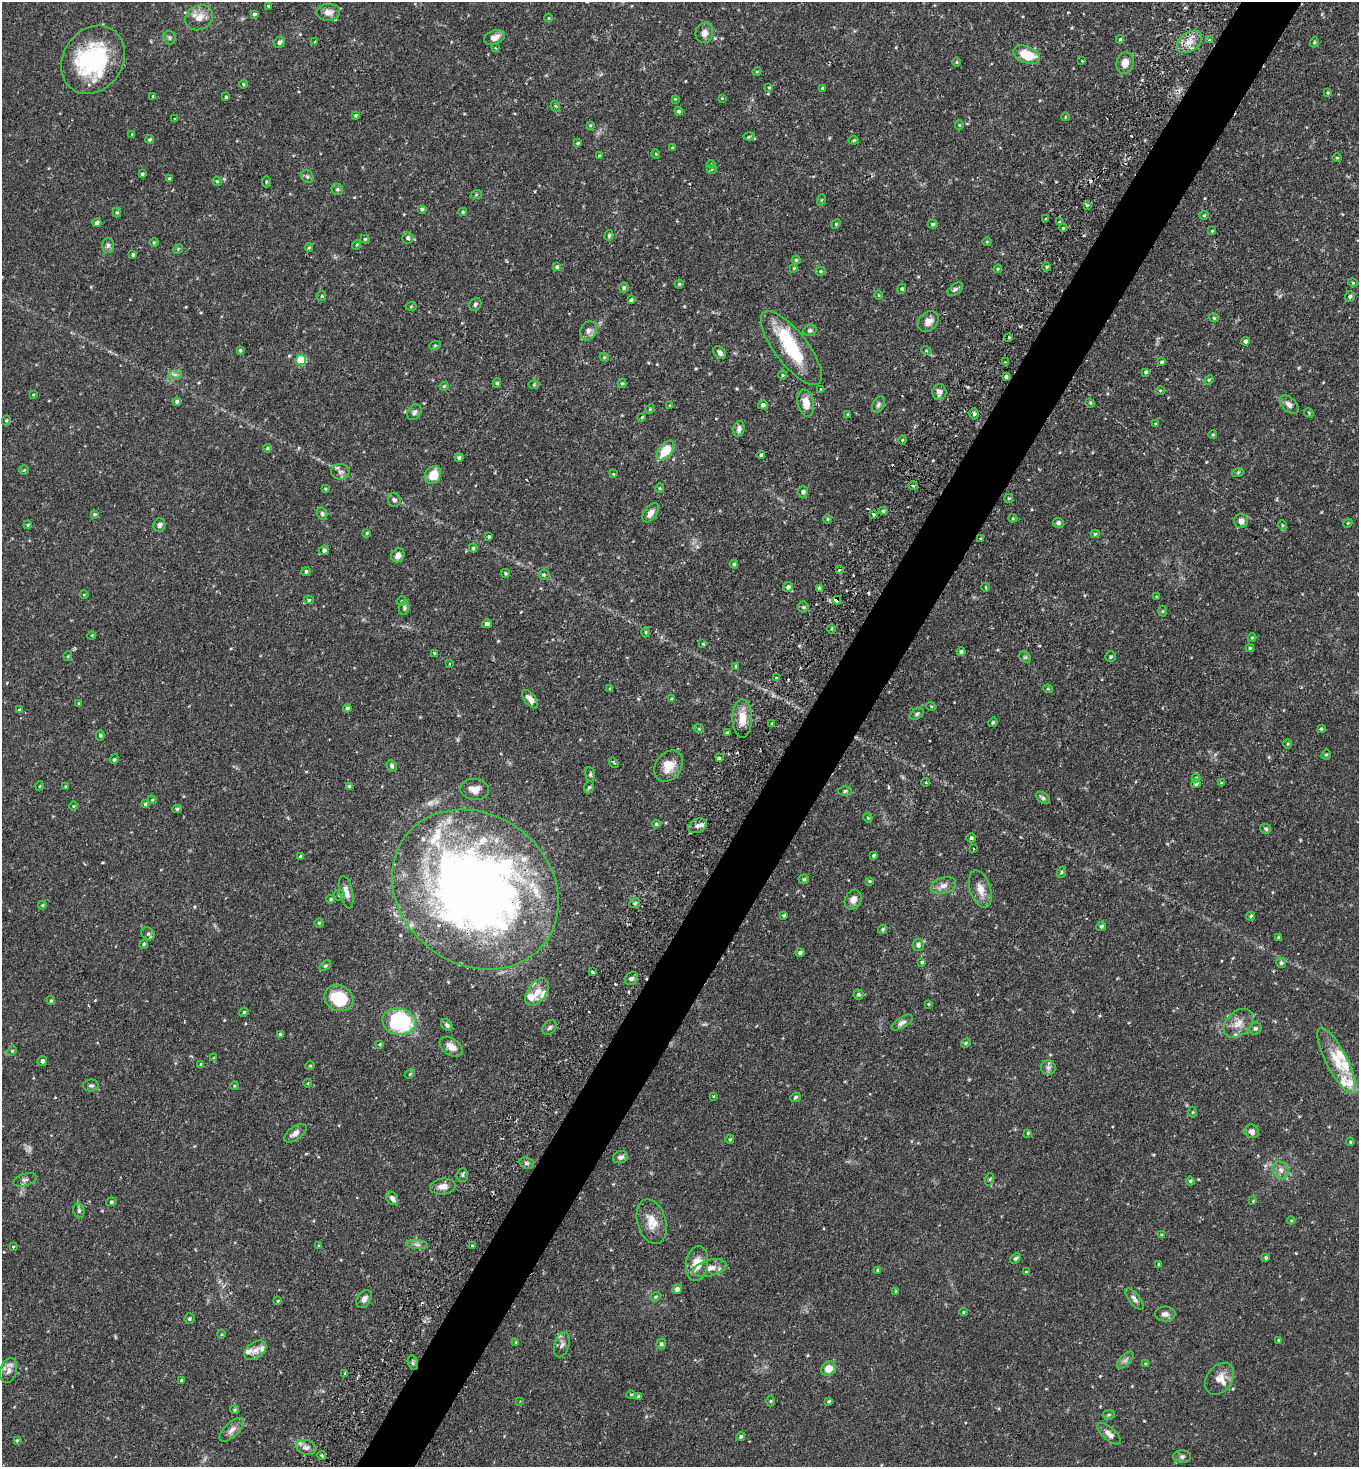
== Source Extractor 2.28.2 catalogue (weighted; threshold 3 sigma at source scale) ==
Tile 10 of 4 x 4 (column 2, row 3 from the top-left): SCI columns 1697-3053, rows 1473-2937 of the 5925 x 5903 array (HDU 1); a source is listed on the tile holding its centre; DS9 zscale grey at full resolution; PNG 1361 x 1469 px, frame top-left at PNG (2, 2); each listed source drawn as its Kron ellipse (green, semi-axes under 4 px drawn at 4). Shown black and unused: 4% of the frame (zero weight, under 2 of 3 exposures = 3% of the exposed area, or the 3 px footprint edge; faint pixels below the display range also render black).
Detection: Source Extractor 2.28.2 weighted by HDU 2 'WHT'; one run over the whole footprint, this tile lists its part. Background 0.0863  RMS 0.0053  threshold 0.0237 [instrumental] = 3 sigma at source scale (4.5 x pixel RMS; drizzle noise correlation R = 1.50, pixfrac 1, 0.05/0.05 arcsec/px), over >= 5 px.
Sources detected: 406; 1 too faint to see at this stretch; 1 inside a brighter object's white glare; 8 cosmic-ray / hot-pixel residue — neither listed nor drawn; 18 inside a brighter listed object's ellipse — not listed separately; the other 378 listed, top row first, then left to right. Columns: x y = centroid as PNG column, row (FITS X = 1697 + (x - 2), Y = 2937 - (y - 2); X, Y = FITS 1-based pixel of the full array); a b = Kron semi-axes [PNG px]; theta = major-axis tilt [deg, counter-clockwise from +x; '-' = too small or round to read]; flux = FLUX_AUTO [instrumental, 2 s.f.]
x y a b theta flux
268 6 3 3 - 1.1
328 12 12 8 4 3.6
254 14 4 3 - 0.88
199 18 14 12 29 5.7
548 18 4 3 - 0.36
704 33 10 9 - 2.9
170 37 7 6 - 0.92
494 37 10 6 21 3.2
1120 39 4 3 - 0.62
1209 39 3 3 - 0.72
279 42 6 5 - 1.2
315 42 3 3 - 1.6
1189 42 14 9 37 5.6
1314 42 5 4 - 0.67
495 48 4 3 - 0.63
1026 55 14 8 -22 14
93 60 36 29 56 58
1082 61 3 2 - 0.57
957 62 4 3 - 0.42
1125 63 11 8 73 4.4
757 71 5 3 - 0.49
243 84 4 3 - 0.46
769 87 3 3 - 0.57
822 88 3 3 - 0.49
1328 93 4 3 - 0.56
153 96 4 3 - 0.71
226 97 3 3 - 0.53
722 98 4 4 - 0.43
675 99 4 3 - 0.44
555 106 5 3 - 0.51
679 111 4 4 - 0.98
355 116 4 4 - 0.74
1065 117 4 3 - 0.37
174 119 3 2 - 0.58
590 125 4 3 - 0.5
959 125 4 4 - 0.5
132 134 4 4 - 0.49
749 137 5 3 - 0.56
150 139 4 3 - 0.72
854 140 5 3 - 0.59
578 143 4 3 - 0.61
672 148 3 3 - 0.41
656 154 4 3 - 0.43
600 156 4 3 - 0.66
1337 158 4 3 - 0.48
711 164 4 4 - 0.5
712 169 5 3 - 0.47
142 174 3 3 - 0.66
307 177 7 6 - 0.97
169 179 4 3 - 0.71
217 181 5 4 - 0.62
266 182 6 3 89 0.51
337 189 6 5 - 1
476 195 6 3 20 0.53
821 200 6 3 70 0.53
1087 205 3 3 - 1.1
422 209 5 4 - 0.84
463 212 4 3 - 0.61
117 213 5 4 - 0.67
1204 215 4 4 - 0.58
1046 219 3 3 - 2.4
1060 222 3 3 - 1.5
97 223 4 4 - 1.5
836 224 5 4 - 0.61
933 224 5 4 - 0.79
1063 228 4 3 - 0.57
1212 231 4 4 - 0.42
609 235 5 4 - 0.86
408 238 5 5 - 1.1
365 239 4 4 - 0.73
154 242 4 3 - 0.48
987 242 4 4 - 0.55
108 245 7 6 - 1.5
356 245 5 3 - 0.45
309 247 4 4 - 0.62
178 249 5 4 - 0.59
133 255 3 3 - 0.78
796 260 4 4 - 0.66
557 267 4 3 - 1.4
1047 267 4 3 - 0.51
794 268 3 2 - 0.44
998 269 4 4 - 0.51
820 271 5 4 - 0.73
1353 283 5 3 - 0.47
679 284 4 4 - 0.62
624 288 5 5 - 0.93
902 289 5 4 - 0.72
955 289 9 5 37 1.2
879 295 5 3 - 0.42
322 296 5 4 - 0.56
1350 297 5 5 - 1.1
631 300 4 3 - 0.72
475 304 7 5 54 1.2
411 307 5 3 - 0.52
1214 318 4 4 - 0.54
928 322 12 9 46 3.8
810 330 7 5 24 1.1
588 331 10 8 61 2.3
1009 337 3 2 - 0.8
1246 341 4 4 - 1.4
435 345 6 3 18 0.55
791 348 45 16 -52 29
240 350 4 3 - 0.65
926 350 5 3 - 0.52
720 353 7 5 -46 2
604 357 5 3 - 0.52
301 360 5 5 - 28
1005 362 3 2 - 0.58
1162 362 4 3 - 0.79
1146 372 4 4 - 0.93
175 375 7 4 19 1.4
782 375 4 3 - 0.45
1006 376 3 3 - 1.1
1209 380 5 4 - 0.64
497 383 5 4 - 0.79
622 383 5 4 - 0.67
534 385 5 3 - 0.56
444 386 4 4 - 0.6
821 389 3 3 - 0.63
1160 390 5 3 - 0.57
939 392 8 7 - 2.5
33 395 4 2 - 0.33
177 402 4 4 - 1.1
806 403 14 8 -80 5.7
1090 403 5 4 - 0.59
1289 404 11 7 -42 2.4
763 405 5 4 - 1.6
878 405 8 5 62 1.2
670 406 4 4 - 0.52
650 409 5 4 - 0.59
414 412 8 6 50 1.5
1309 413 5 4 - 0.54
848 414 4 4 - 0.57
974 414 5 4 - 0.99
642 417 4 3 - 0.47
6 420 5 4 - 0.58
1156 424 4 3 - 0.48
739 429 8 5 76 1.9
1213 435 4 3 - 0.43
902 440 4 4 - 0.49
267 448 4 3 - 0.62
666 450 11 6 51 14
761 455 4 3 - 0.68
459 458 4 4 - 1
24 470 5 5 - 0.57
340 472 9 7 -6 2
1238 472 6 4 20 0.68
613 474 4 3 - 0.46
433 475 9 7 56 8.8
913 486 4 3 - 0.48
660 488 4 4 - 0.62
325 489 4 3 - 0.46
803 492 5 5 - 1.4
1009 498 4 3 - 0.63
394 500 7 6 - 1.5
883 511 4 4 - 0.71
651 513 11 6 55 2.9
94 514 4 3 - 0.63
322 514 6 5 - 1
873 515 3 3 - 0.97
1013 518 4 4 - 0.51
828 519 5 3 - 0.48
1241 521 7 7 - 2.4
1058 523 5 5 - 1.5
1348 523 5 3 - 0.44
28 525 4 3 - 0.62
159 525 7 6 - 1.6
1282 525 5 3 - 0.49
367 533 3 3 - 0.5
1095 534 4 4 - 0.65
489 537 3 3 - 0.7
980 539 3 2 - 0.76
473 548 4 3 - 0.76
324 550 5 4 - 1.2
398 555 7 6 - 2.4
734 564 4 3 - 0.78
839 570 3 3 - 0.55
306 572 4 4 - 1
505 573 4 4 - 0.67
544 575 5 5 - 0.82
788 587 5 4 - 1.5
985 587 4 3 - 0.57
820 588 3 3 - 6.4
84 595 4 3 - 0.4
1157 597 3 3 - 0.54
309 600 5 4 - 0.7
837 600 4 4 - 83
401 601 5 4 - 0.58
803 607 5 5 - 0.76
404 608 7 5 76 0.99
1162 611 5 3 - 0.54
487 624 4 4 - 1.8
831 629 5 3 - 0.59
646 632 5 3 - 0.54
92 635 4 3 - 0.45
1252 638 4 4 - 0.53
703 644 3 3 - 0.5
1250 648 4 4 - 0.59
961 652 4 4 - 1.1
434 653 4 4 - 0.49
68 656 5 3 - 0.39
1025 657 6 5 - 0.8
1111 657 5 5 - 0.86
449 664 4 3 - 0.42
736 666 4 3 - 0.75
776 677 3 3 - 0.64
610 689 4 3 - 0.67
1048 689 5 3 - 0.44
530 699 11 5 -52 3.2
671 699 4 3 - 0.49
79 704 4 4 - 0.77
931 706 5 3 - 0.53
347 708 4 3 - 0.91
20 710 4 3 - 0.85
917 714 7 5 37 1
742 718 19 9 -90 7.3
993 722 5 4 - 0.81
772 723 4 3 - 0.43
699 729 5 3 - 0.48
1321 729 3 3 - 0.63
727 733 4 3 - 0.99
100 735 5 4 - 0.81
1287 744 4 3 - 0.51
1326 755 5 4 - 0.64
719 758 4 3 - 1
114 759 5 4 - 0.68
614 763 5 3 - 0.63
392 766 6 5 - 0.91
669 766 17 13 54 7.7
590 774 7 5 -83 1
1196 778 4 4 - 0.74
926 782 4 3 - 0.46
1221 783 4 3 - 0.54
1196 784 5 4 - 1.2
40 786 5 3 - 0.45
65 786 3 2 - 0.51
349 786 3 3 - 0.88
589 787 6 4 70 0.92
475 789 14 10 -6 4.1
845 791 6 4 2 0.82
1043 798 8 5 -32 1.1
152 800 4 4 - 0.62
145 804 4 4 - 0.72
73 806 5 3 - 0.45
177 809 5 4 - 0.82
868 818 4 3 - 0.5
656 824 4 3 - 0.75
697 826 10 6 24 2.5
1266 829 5 5 - 0.95
971 838 4 4 - 0.92
973 849 3 3 - 1.1
874 855 4 3 - 0.66
300 856 3 2 - 0.57
1062 872 5 3 - 0.57
804 879 5 4 - 0.95
869 881 3 2 - 0.55
943 885 13 8 17 3
475 889 88 75 -38 500
980 889 19 10 -72 5.2
346 892 16 6 -78 3.3
339 895 5 5 - 0.98
331 899 4 4 - 0.78
853 900 10 8 64 3.2
635 903 5 5 - 1
42 905 4 4 - 0.5
784 915 3 3 - 0.81
1251 916 4 3 - 0.68
319 923 4 4 - 0.59
1101 926 5 4 - 1.1
883 929 5 4 - 0.97
148 934 7 6 - 1.2
1279 937 3 3 - 0.9
144 944 5 4 - 0.8
918 945 6 5 - 1.3
800 953 4 4 - 1.1
922 962 4 4 - 0.82
1281 963 5 4 - 1
325 966 6 4 39 0.77
592 972 3 3 - 1.4
631 979 7 5 41 1.4
537 992 16 9 55 5.3
858 995 5 5 - 1
339 998 15 12 -24 21
51 1001 4 3 - 0.74
928 1004 3 3 - 0.39
244 1012 4 4 - 0.64
399 1021 17 13 -13 51
902 1022 12 5 33 2
1238 1023 17 11 44 5.5
447 1025 7 5 -50 1.2
550 1028 8 6 44 1.4
1255 1028 6 6 - 1.2
280 1034 4 4 - 0.78
966 1043 5 4 - 0.75
380 1044 4 4 - 0.51
451 1047 13 8 -35 4.2
12 1051 5 4 - 0.66
214 1058 4 3 - 0.43
42 1061 5 4 - 1.6
1337 1061 36 10 -63 12
201 1064 4 3 - 0.97
310 1066 4 3 - 0.38
1048 1068 7 7 - 1.7
410 1074 5 4 - 0.51
308 1083 4 3 - 0.33
91 1085 7 6 - 1.2
234 1086 4 3 - 0.43
713 1096 3 2 - 0.58
795 1097 5 4 - 1
1193 1112 5 3 - 0.53
1252 1131 7 6 - 2.4
295 1133 13 6 35 3
1028 1133 4 4 - 0.7
730 1139 5 4 - 0.65
1350 1142 4 3 - 0.49
621 1157 8 6 17 1.9
527 1163 7 5 -20 1.2
1281 1170 9 7 -51 2.4
462 1175 7 5 85 1
990 1179 6 4 71 0.6
25 1180 12 6 17 1.6
1190 1181 4 4 - 0.69
443 1186 13 8 7 3.6
392 1198 7 5 -52 2
1253 1201 4 4 - 0.45
111 1202 5 4 - 0.76
79 1211 7 5 -77 0.96
1291 1220 4 4 - 0.51
652 1222 23 14 -74 8.5
1162 1234 4 3 - 0.39
417 1244 11 4 -5 1.6
472 1245 3 2 - 0.77
319 1246 4 3 - 0.48
13 1247 3 3 - 0.43
1016 1258 6 4 44 1.1
1266 1258 3 3 - 0.81
697 1264 17 11 82 7.3
1159 1264 3 3 - 0.87
710 1268 17 8 13 4.9
878 1270 4 4 - 0.71
1026 1272 4 4 - 0.52
677 1289 5 4 - 2.2
896 1291 4 4 - 0.54
655 1297 5 4 - 0.64
364 1299 10 6 54 2.4
1134 1299 13 5 -51 1.8
278 1301 3 3 - 0.51
964 1312 4 3 - 0.44
1165 1314 10 7 3 2.3
189 1319 5 5 - 0.79
221 1334 4 3 - 0.45
1279 1340 4 4 - 0.68
516 1342 4 3 - 0.52
562 1344 13 7 73 2.1
661 1344 5 5 - 1.1
255 1350 12 8 36 3
1125 1360 10 5 45 1.6
413 1363 7 5 -73 0.92
1146 1364 4 4 - 0.71
829 1369 7 7 - 5.1
9 1370 12 8 73 3
345 1373 4 3 - 0.51
1220 1379 17 12 53 5.6
181 1380 4 3 - 0.64
631 1395 4 3 - 0.44
639 1397 4 4 - 1.1
520 1401 4 3 - 0.36
771 1401 5 3 - 0.55
829 1401 4 3 - 0.72
235 1410 4 4 - 0.72
1109 1415 6 3 9 0.68
232 1430 15 7 44 3
1109 1434 14 6 -42 2.9
741 1437 4 4 - 0.94
17 1440 4 3 - 0.54
306 1447 10 7 -18 2.3
321 1455 4 3 - 1.2
1182 1457 9 6 1 1.5
Overlapping masked pixels (flux is a lower limit): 3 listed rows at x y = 837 600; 475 889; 413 1363